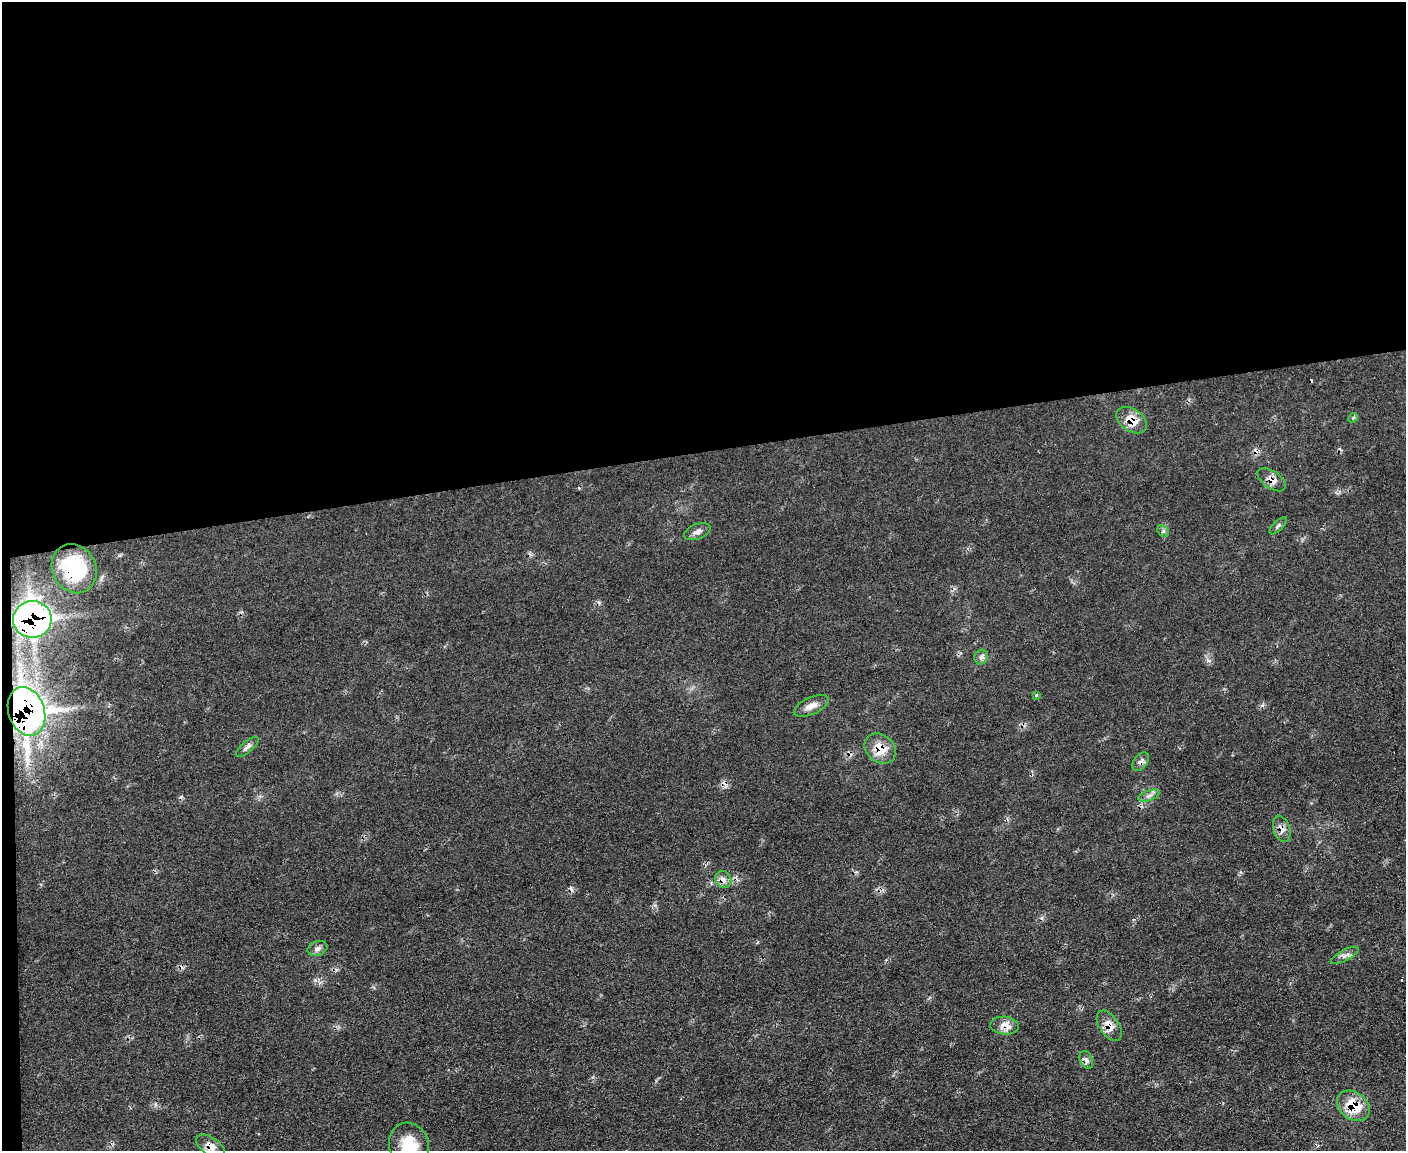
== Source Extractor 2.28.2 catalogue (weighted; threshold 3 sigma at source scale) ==
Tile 1 of 3 x 4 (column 1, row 1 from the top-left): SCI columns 234-1637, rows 3448-4596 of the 4570 x 4596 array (HDU 1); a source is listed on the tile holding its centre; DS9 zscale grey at full resolution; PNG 1408 x 1153 px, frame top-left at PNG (2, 2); each listed source drawn as its Kron ellipse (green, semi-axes under 4 px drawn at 4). Shown black and unused: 40% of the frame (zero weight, under 2 of 3 exposures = <1% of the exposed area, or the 3 px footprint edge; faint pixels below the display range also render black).
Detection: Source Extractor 2.28.2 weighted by HDU 2 'WHT'; one run over the whole footprint, this tile lists its part. Background 0.0564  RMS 0.0088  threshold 0.0394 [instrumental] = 3 sigma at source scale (4.5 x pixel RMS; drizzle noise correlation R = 1.50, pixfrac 1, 0.05/0.05 arcsec/px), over >= 5 px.
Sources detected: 31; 5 cosmic-ray / hot-pixel residue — neither listed nor drawn; the other 26 listed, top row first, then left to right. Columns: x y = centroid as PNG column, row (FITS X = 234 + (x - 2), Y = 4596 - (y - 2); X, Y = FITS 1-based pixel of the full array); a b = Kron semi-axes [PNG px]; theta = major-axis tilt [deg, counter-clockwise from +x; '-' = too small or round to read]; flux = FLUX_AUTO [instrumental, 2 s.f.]
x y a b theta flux
1353 418 5 4 - 1.2
1132 420 17 11 -34 15
1272 480 16 8 -34 7.3
1278 526 11 4 45 2
1163 531 6 5 - 1.7
697 532 14 7 21 4.3
74 569 25 21 -62 56
32 619 19 18 - 330
981 657 7 6 - 4.2
1036 695 3 3 - 2.6
811 706 19 8 24 7.4
27 711 25 18 -71 520
247 747 14 5 40 3.3
880 749 17 13 -39 18
1141 762 10 6 53 4
1149 796 11 5 19 3.1
1282 829 13 8 -71 5.5
723 879 9 7 -54 5.3
317 948 10 7 18 3.5
1345 955 15 5 28 3.8
1004 1026 14 9 -4 10
1109 1026 17 9 -55 9.6
1086 1060 9 6 -65 3.6
1353 1106 18 13 -38 28
409 1145 22 20 -71 24
210 1146 16 8 -34 8.2
Overlapping masked pixels (flux is a lower limit): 14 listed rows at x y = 1132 420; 1272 480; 74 569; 32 619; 27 711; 880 749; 1141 762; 1282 829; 723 879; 1004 1026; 1109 1026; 1086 1060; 1353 1106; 210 1146
Isophote crosses this tile's border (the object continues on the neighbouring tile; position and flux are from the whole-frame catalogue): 1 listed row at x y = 409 1145